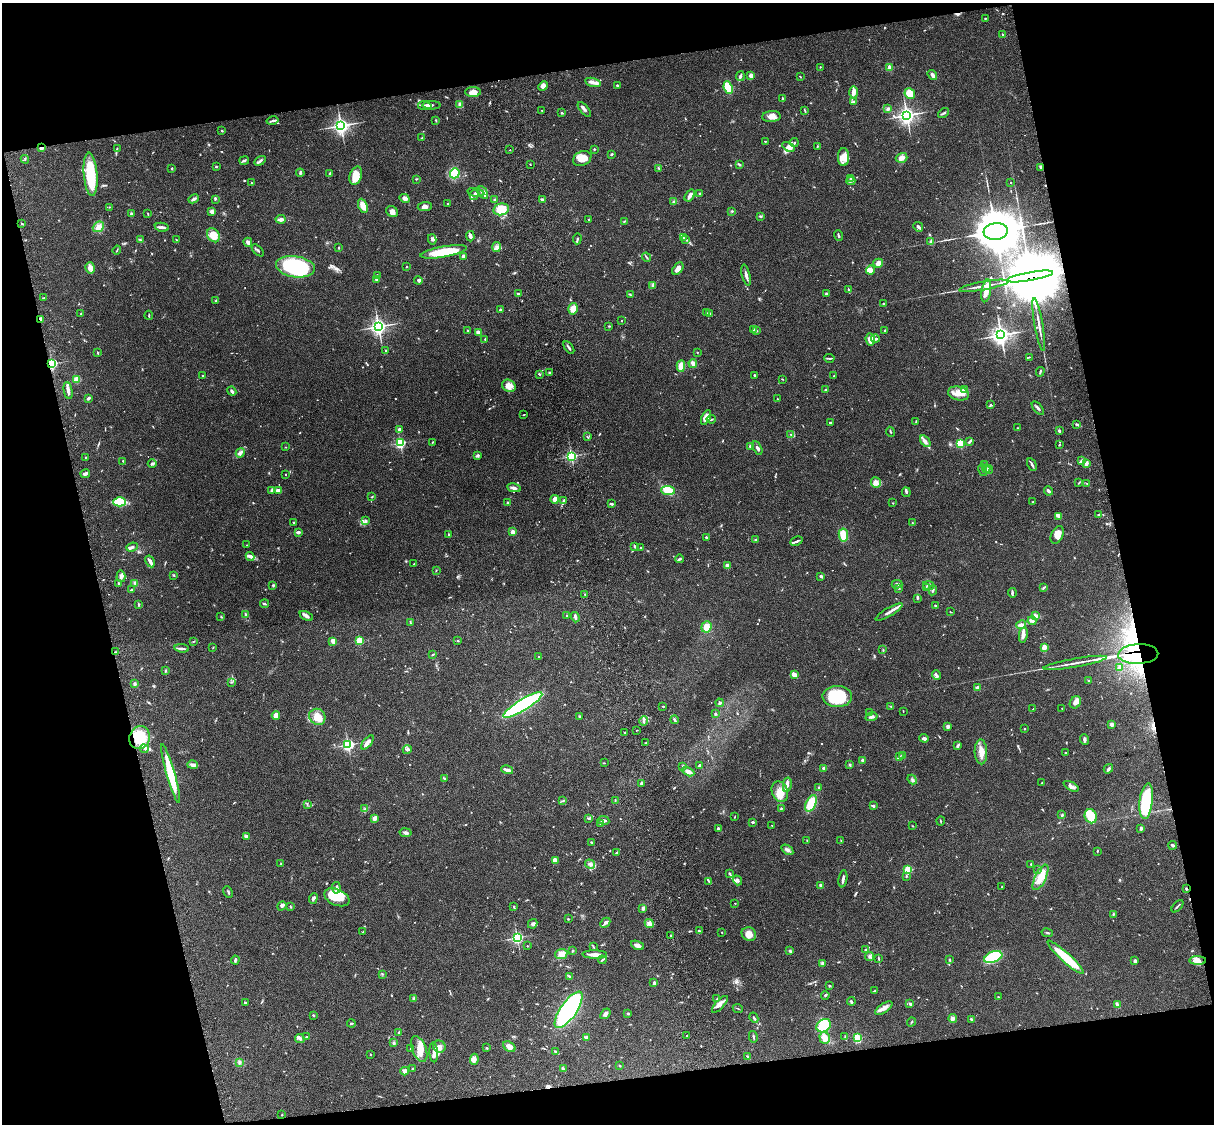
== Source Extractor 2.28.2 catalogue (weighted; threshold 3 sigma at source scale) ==
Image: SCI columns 122-4969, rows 277-4763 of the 5087 x 4926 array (HDU 1 of 3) = the unmasked area's bounding box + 8 px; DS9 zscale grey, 4 x 4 block average (1 PNG px = mean of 4 x 4 image px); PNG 1216 x 1126 px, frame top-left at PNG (2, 3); each listed source drawn as its Kron ellipse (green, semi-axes under 4 px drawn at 4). Shown black and unused: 26% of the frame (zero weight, under 3 of 4 exposures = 6% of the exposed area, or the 3 px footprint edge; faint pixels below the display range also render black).
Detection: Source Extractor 2.28.2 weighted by HDU 2 'WHT'. Background 0.0958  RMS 0.0062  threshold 0.028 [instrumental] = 3 sigma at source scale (4.5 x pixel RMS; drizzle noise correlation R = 1.50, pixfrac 1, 0.05/0.05 arcsec/px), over >= 5 px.
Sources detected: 826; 5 too faint to see at this stretch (4 x 4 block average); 10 inside a brighter object's white glare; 1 cosmic-ray / hot-pixel residue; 1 long thin detection or spike segment (spike, bleed or trail) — neither listed nor drawn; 17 coinciding with a brighter row at this scale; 39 inside a brighter listed object's ellipse — not listed separately; of the other 753, all 500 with FLUX_AUTO >= 1.86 (the completeness limit of this list) listed and drawn (253 fainter detections not listed), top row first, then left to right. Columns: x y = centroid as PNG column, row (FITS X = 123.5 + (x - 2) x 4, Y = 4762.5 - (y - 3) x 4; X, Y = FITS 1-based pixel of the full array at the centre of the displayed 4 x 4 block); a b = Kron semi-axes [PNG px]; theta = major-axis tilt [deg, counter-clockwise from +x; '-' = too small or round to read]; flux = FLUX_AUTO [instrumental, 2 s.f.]
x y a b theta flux
985 18 2 2 - 2.8
1002 34 2 2 - 2.8
820 67 2 2 - 2.4
890 68 2 2 - 100
751 75 2 2 - 71
932 75 5 2 - 15
740 76 5 3 - 6.8
800 77 3 2 - 2.4
593 82 8 4 -14 16
617 85 2 2 - 10
543 86 5 4 - 15
728 88 6 4 -67 110
473 92 8 5 0 38
854 92 6 4 -88 18
910 93 5 5 - 72
783 99 4 2 - 4.9
853 102 3 2 - 4.1
460 104 3 2 - 18
431 105 9 2 -1 8.1
425 106 7 3 -10 13
888 109 3 2 - 5.3
542 110 2 2 - 1.9
584 110 9 3 -51 11
805 110 3 2 - 2.8
562 112 3 2 - 2.5
943 113 6 2 37 6.1
907 115 3 3 - 1300
771 117 9 5 4 24
436 120 4 2 - 3.1
273 121 6 2 12 7.2
341 126 3 3 - 1300
222 131 2 2 - 3.4
422 138 2 2 - 2.4
765 141 2 2 - 2.1
794 143 4 2 - 4.3
817 146 3 2 - 2.7
788 147 6 4 -33 15
41 148 2 2 - 60
117 148 2 2 - 2
594 149 2 2 - 4
510 150 2 2 - 2.4
611 154 3 2 - 5
844 157 9 5 89 38
902 158 6 5 - 17
25 159 4 2 - 3.3
582 159 9 7 24 44
244 161 5 2 - 5.9
260 161 6 2 32 7.4
530 164 2 2 - 2.5
739 164 4 2 - 4
216 167 2 2 - 7.6
1041 167 3 2 - 4.2
172 168 3 2 - 2.8
658 168 2 2 - 2.1
300 173 4 2 - 6.6
330 173 3 2 - 6.5
455 173 5 5 - 110
91 174 22 6 -85 180
356 176 9 6 71 50
850 178 3 2 - 4.1
416 179 2 2 - 2.7
851 181 4 2 - 5.4
251 183 3 2 - 3.5
1011 183 2 2 - 5
476 192 8 2 -13 7.9
483 193 7 4 -60 16
699 193 2 2 - 2.9
474 195 5 3 - 6.6
690 196 6 3 55 15
405 198 5 4 - 14
194 199 5 3 - 8.8
215 199 3 2 - 3.2
542 199 3 2 - 5.3
494 200 3 2 - 5.5
674 202 3 3 - 5.9
448 203 2 2 - 5.8
363 206 7 4 -67 36
110 207 3 2 - 1.9
425 207 7 4 5 16
501 209 8 6 12 53
392 211 6 5 - 19
732 211 3 2 - 3.2
212 212 4 3 - 13
131 214 2 2 - 26
148 214 3 2 - 2.6
760 216 3 2 - 4.2
281 219 5 2 - 21
589 219 2 2 - 8.6
624 221 3 2 - 2.9
22 224 3 2 - 3.2
98 227 6 4 41 26
162 227 7 3 -11 11
918 227 5 2 - 9.6
996 231 12 8 6 17000
213 235 7 6 - 52
470 236 5 3 - 12
838 236 5 2 - 5.1
683 237 2 2 - 3.1
432 239 5 3 - 8
577 239 5 2 - 4.8
686 239 3 2 - 3.2
141 240 3 2 - 3.5
176 240 2 2 - 2
248 242 4 3 - 11
931 242 2 2 - 3.6
496 247 5 3 - 9.8
339 248 2 2 - 3.1
117 250 4 2 - 3
258 250 7 2 -46 5.8
444 252 23 5 10 130
464 256 3 3 - 12
646 257 5 2 - 3.9
878 263 5 4 - 25
295 267 19 10 -8 390
406 267 2 2 - 2.4
90 268 6 4 -76 19
678 269 7 4 52 24
870 270 4 3 - 33
377 275 3 2 - 2.8
746 275 11 2 -76 14
1030 277 23 3 10 19000
377 279 2 2 - 44
418 280 4 3 - 8.4
653 285 3 2 - 4.3
984 286 25 3 10 31
848 289 4 2 - 4.7
986 291 11 4 80 30
518 293 3 2 - 4.8
826 294 2 2 - 7.6
630 295 3 2 - 3.8
44 298 2 2 - 4.2
216 301 3 2 - 3.5
883 303 2 2 - 2.8
573 309 6 5 - 35
500 310 2 2 - 23
706 313 3 2 - 3.3
710 313 3 2 - 3.8
81 314 3 2 - 3
149 315 4 2 - 2.8
41 320 3 2 - 12
622 320 2 2 - 2.7
1039 324 27 2 -80 23
378 326 3 3 - 1200
609 326 2 2 - 2.4
467 330 2 2 - 2.8
754 330 3 2 - 4.7
756 330 3 2 - 4.4
885 330 2 2 - 6.1
479 333 4 3 - 18
1001 335 4 3 - 1600
485 339 3 2 - 2.8
870 339 6 4 -82 30
875 339 4 2 - 8
569 348 7 2 -55 6.9
386 351 2 2 - 2.2
697 352 2 2 - 3.1
98 353 3 2 - 2.7
1029 357 3 2 - 2.7
829 358 5 2 - 4.7
693 363 4 3 - 19
52 364 2 2 - 560
681 366 5 4 - 35
1040 372 5 2 - 5.5
549 373 3 2 - 3.3
539 374 3 2 - 3.5
754 375 2 2 - 3.4
202 376 2 2 - 2.3
834 376 2 2 - 2.3
76 379 2 2 - 160
782 379 2 2 - 2.2
509 386 7 6 - 31
68 390 9 2 -78 20
826 390 2 2 - 20
964 390 3 2 - 110
232 391 5 2 - 7.1
958 394 11 6 -12 35
88 398 3 2 - 10
777 399 2 2 - 2.1
990 405 3 3 - 4.3
1038 408 8 2 -50 7.7
524 415 3 2 - 2.2
706 417 8 4 65 23
711 419 4 2 - 3.7
916 421 3 2 - 1.9
830 423 2 2 - 7.7
1076 424 3 2 - 4.7
1017 428 2 2 - 1.9
400 429 2 2 - 32
1059 431 2 2 - 7.1
890 432 5 2 - 4.3
791 435 3 2 - 1.9
587 437 3 2 - 2.7
925 441 6 3 -55 12
432 442 2 2 - 2.8
969 442 4 2 - 4.6
400 443 2 2 - 580
960 443 2 2 - 310
1059 445 3 2 - 2.1
751 446 3 2 - 18
285 447 2 2 - 1.9
757 448 7 2 -63 12
240 453 5 3 - 10
477 455 3 2 - 6.7
571 456 2 2 - 640
85 457 2 2 - 2.1
123 461 2 2 - 2.6
1081 461 3 2 - 8.1
152 464 4 2 - 7
1086 464 4 2 - 16
984 465 3 2 - 4.6
1032 465 6 2 -60 9.4
986 469 4 3 - 7.8
988 469 5 2 - 5.2
983 470 6 3 -76 9.5
85 474 5 3 - 9.7
286 474 2 2 - 1.9
1079 482 3 2 - 2.6
876 483 5 5 - 25
1087 483 3 2 - 2.6
514 488 7 3 -10 9.8
271 490 4 2 - 5.9
278 490 4 2 - 19
668 491 7 4 -4 90
1048 491 5 2 - 13
906 492 5 2 - 5.1
372 497 2 2 - 3.1
555 499 4 4 - 18
564 500 3 2 - 5.7
120 502 6 4 -1 110
1033 502 3 2 - 3.5
507 503 3 2 - 6.1
893 503 2 2 - 2.1
611 504 4 2 - 7.4
1098 515 2 2 - 3
1059 516 4 2 - 22
366 520 3 2 - 3.8
294 523 3 2 - 2.6
912 523 2 2 - 2.6
298 532 4 2 - 9.8
513 532 3 2 - 22
449 534 2 2 - 2.9
843 535 6 4 -81 53
1057 535 9 6 66 32
706 537 2 2 - 19
756 540 4 2 - 4.4
796 541 6 2 26 6.7
247 545 2 2 - 2
634 546 3 2 - 4.1
132 547 6 3 22 7.8
641 548 2 2 - 4.8
250 556 4 3 - 8.5
679 559 4 2 - 5
150 561 6 2 -59 18
414 564 2 2 - 2.2
727 566 4 3 - 10
436 570 2 2 - 2.2
173 575 3 2 - 2.8
121 576 6 4 86 11
821 576 4 2 - 5.4
118 583 3 2 - 3.4
135 583 3 3 - 5.9
897 584 5 2 - 8.2
273 585 3 3 - 3.8
928 585 5 2 - 7.7
1044 587 3 2 - 4
899 588 3 2 - 2.5
926 588 3 2 - 3.1
131 590 2 2 - 3.1
933 590 5 2 - 6.8
1012 593 4 2 - 5.3
585 594 2 2 - 4
917 598 4 2 - 3.8
139 604 3 2 - 3.4
264 604 4 2 - 4.9
935 605 2 2 - 3.4
889 612 15 2 30 17
950 612 2 2 - 2.6
246 614 3 2 - 3.3
566 615 2 2 - 2.8
1036 615 3 2 - 5.5
306 616 7 3 -27 12
221 617 2 2 - 2.1
575 617 5 3 - 7.7
1032 621 4 2 - 15
410 622 3 2 - 2.6
1021 625 5 4 - 9.8
706 627 6 5 - 31
1023 635 8 3 81 17
193 641 2 2 - 2
333 641 4 3 - 23
359 641 2 2 - 210
458 641 2 2 - 3
1044 647 4 3 - 25
182 648 7 3 -7 9.9
213 648 2 2 - 1.9
883 650 2 2 - 2.9
115 652 4 2 - 3.8
433 654 3 2 - 2.7
1138 654 20 10 3 150
539 657 2 2 - 1.9
1075 663 32 2 10 30
1120 668 2 2 - 60
165 671 3 2 - 3.3
794 675 3 2 - 30
936 675 5 2 - 6.9
1089 681 2 2 - 2
232 682 2 2 - 2.3
135 684 2 2 - 9.3
978 687 4 2 - 13
837 697 15 10 -1 180
1075 702 6 5 - 20
720 703 4 3 - 5.9
523 705 22 5 31 480
663 706 3 2 - 1.9
890 706 3 2 - 2.1
1062 708 2 2 - 2.3
1033 709 2 2 - 2.4
903 711 2 2 - 1.9
870 712 2 2 - 1.9
715 714 3 2 - 3.9
276 715 4 4 - 27
580 716 4 2 - 3.6
317 717 8 7 - 42
871 717 6 3 15 9.1
674 720 4 2 - 5.6
644 721 5 2 - 5.6
1112 724 3 3 - 10
948 726 3 3 - 12
1024 729 2 2 - 5.8
637 730 3 2 - 1.9
625 732 2 2 - 2.5
140 738 12 10 69 97
924 738 4 2 - 10
1084 740 5 3 - 9
367 743 8 3 49 20
646 743 3 2 - 2.4
348 745 2 2 - 770
958 745 3 3 - 4.9
144 749 4 2 - 4.5
407 750 4 3 - 6
981 752 12 6 -88 37
1066 753 4 2 - 2.5
902 756 2 2 - 2.2
900 757 2 2 - 3.9
862 760 3 3 - 7.9
604 763 2 2 - 1.9
193 765 5 4 - 11
699 765 4 2 - 5.5
850 765 3 2 - 3.5
683 766 3 2 - 4.2
823 768 2 2 - 9.8
1108 769 5 3 - 6.8
507 770 6 2 -15 21
688 772 6 3 -29 24
171 773 30 4 -74 160
444 779 3 2 - 6.9
912 779 5 2 - 6.2
642 783 3 3 - 5.2
1042 783 3 2 - 2.3
787 785 7 3 81 15
1071 786 8 3 -28 15
819 787 3 2 - 3.1
780 792 11 7 -69 39
615 800 3 2 - 2.2
562 801 4 2 - 3.7
1146 801 18 6 83 250
811 803 9 5 65 110
307 804 3 2 - 3.1
873 806 3 2 - 5.8
365 809 3 2 - 2.5
781 809 3 2 - 3.4
1062 815 4 2 - 3.8
1091 816 7 6 - 67
735 817 3 2 - 1.9
374 818 2 2 - 29
588 818 3 2 - 3
603 820 6 2 -8 12
941 821 4 2 - 2.9
753 822 2 2 - 10
600 823 3 2 - 3.1
772 825 2 2 - 2.9
912 826 2 2 - 2.3
718 828 3 2 - 5.2
1141 828 3 2 - 7.4
406 833 6 3 -9 12
246 836 3 3 - 12
841 840 3 2 - 2.1
807 841 3 2 - 2.7
592 842 3 2 - 2.8
1173 845 4 2 - 9
787 850 7 2 -35 6.9
1097 851 3 2 - 2.7
617 852 3 2 - 4.2
555 860 3 3 - 30
281 864 3 2 - 2.7
590 864 5 2 - 6.8
1031 864 2 2 - 9
908 870 2 2 - 280
1038 870 4 2 - 3.2
729 873 4 2 - 4.2
906 876 3 2 - 3.2
1040 877 14 5 64 50
843 879 9 2 81 9.9
737 880 5 3 - 9.8
709 881 4 2 - 4.9
820 885 4 3 - 5.2
1002 887 2 2 - 2.3
336 888 6 2 -84 7.7
1186 888 3 2 - 4.7
228 892 6 2 -63 4.4
337 897 13 8 -23 97
313 898 5 3 - 9.6
735 903 2 2 - 2.2
282 906 5 3 - 7.5
1177 906 7 2 46 6.5
290 907 2 2 - 3
514 907 3 2 - 4.5
643 908 3 3 - 8.6
1113 914 2 2 - 3.3
568 919 2 2 - 3.6
605 923 6 2 43 14
649 923 5 3 - 16
533 924 5 4 - 9.5
699 931 3 2 - 4.8
363 932 3 2 - 3.4
722 932 2 2 - 2
1047 933 6 2 -11 4.3
749 934 7 6 - 32
671 936 3 3 - 4.4
517 938 2 2 - 620
637 945 7 3 -21 18
527 946 2 2 - 3.6
593 947 2 2 - 2
790 950 3 2 - 3.3
865 950 2 2 - 7.3
572 951 2 2 - 17
561 954 6 5 - 28
595 954 12 2 -2 33
870 957 4 3 - 8.4
993 957 9 5 21 160
1066 957 24 4 -42 130
878 958 4 2 - 3.2
235 960 4 2 - 6.3
602 960 4 2 - 3.9
949 960 3 2 - 3.8
1198 960 8 3 -3 19
1135 961 3 3 - 6.1
823 963 3 2 - 7.2
382 974 2 2 - 2.2
569 976 3 2 - 3.8
654 983 3 2 - 8.3
829 986 2 2 - 3.3
875 991 3 2 - 2.8
825 995 4 2 - 4.9
998 997 2 2 - 2.3
414 999 3 3 - 10
717 999 2 2 - 2.5
851 1001 4 2 - 4.8
245 1003 3 2 - 5.1
720 1004 11 3 47 18
910 1004 3 2 - 6.1
1117 1005 4 2 - 9.9
884 1008 10 4 34 21
738 1009 5 2 - 3.1
569 1010 21 8 55 610
605 1014 6 4 50 11
628 1014 3 2 - 3.9
313 1015 2 2 - 3.3
754 1018 5 2 - 6.5
953 1018 4 3 - 9.8
971 1019 3 2 - 7.8
911 1022 5 2 - 3.9
351 1023 4 2 - 3.8
824 1026 8 6 35 250
399 1033 3 2 - 6.8
686 1036 2 2 - 2.1
306 1037 3 2 - 3.4
586 1037 3 2 - 11
753 1037 6 2 -76 4.5
845 1037 2 2 - 2
300 1038 5 4 - 9.5
825 1038 6 5 - 29
857 1038 2 2 - 310
394 1043 3 3 - 5
439 1047 6 6 - 18
509 1047 7 4 -36 27
410 1048 2 2 - 2.1
487 1048 2 2 - 3.7
419 1049 13 7 -68 43
434 1052 10 3 -87 16
555 1052 4 2 - 5.9
370 1055 3 2 - 2.2
748 1057 3 2 - 7.9
474 1059 5 4 - 13
240 1062 4 3 - 5.9
620 1066 2 2 - 11
412 1069 3 2 - 3.4
563 1069 4 2 - 4.7
405 1071 4 3 - 15
282 1115 2 2 - 2.2
Overlapping masked pixels (flux is a lower limit): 7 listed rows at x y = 41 148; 1030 277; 41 320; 52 364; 1138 654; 171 773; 1186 888
Diffuse or blended objects may show on this block-average render without a row.